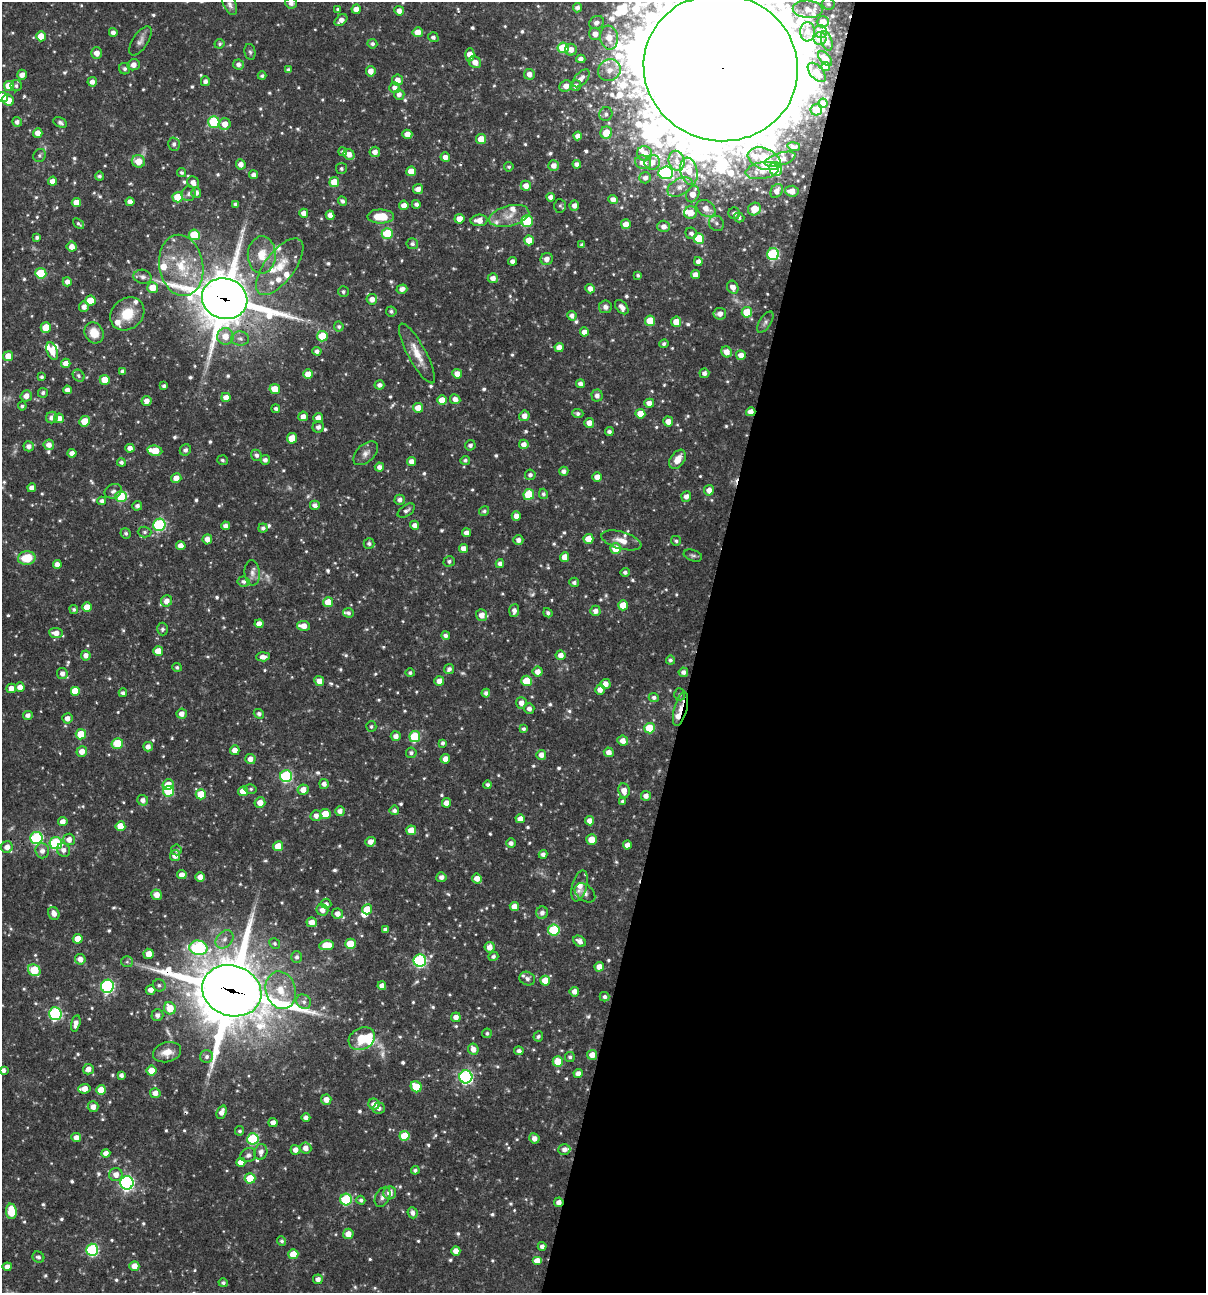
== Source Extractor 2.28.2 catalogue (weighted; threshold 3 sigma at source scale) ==
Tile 12 of 4 x 4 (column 4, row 3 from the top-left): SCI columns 3860-5063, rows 1293-2583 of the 5187 x 5168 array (HDU 1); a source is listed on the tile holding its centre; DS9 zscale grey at full resolution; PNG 1208 x 1295 px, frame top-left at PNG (2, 2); each listed source drawn as its Kron ellipse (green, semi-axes under 4 px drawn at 4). Shown black and unused: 42% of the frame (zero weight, under 3 of 4 exposures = <1% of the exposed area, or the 3 px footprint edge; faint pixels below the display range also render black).
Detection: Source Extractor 2.28.2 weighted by HDU 2 'WHT'; one run over the whole footprint, this tile lists its part. Background 0.0667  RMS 0.0035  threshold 0.0157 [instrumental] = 3 sigma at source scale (4.5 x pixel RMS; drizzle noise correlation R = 1.50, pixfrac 1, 0.05/0.05 arcsec/px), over >= 5 px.
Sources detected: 776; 7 too faint to see at this stretch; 1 inside a brighter object's white glare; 2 cosmic-ray / hot-pixel residue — neither listed nor drawn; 29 inside a brighter listed object's ellipse — not listed separately; of the other 737, all 500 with FLUX_AUTO >= 0.717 (the completeness limit of this list) listed and drawn (237 fainter detections not listed), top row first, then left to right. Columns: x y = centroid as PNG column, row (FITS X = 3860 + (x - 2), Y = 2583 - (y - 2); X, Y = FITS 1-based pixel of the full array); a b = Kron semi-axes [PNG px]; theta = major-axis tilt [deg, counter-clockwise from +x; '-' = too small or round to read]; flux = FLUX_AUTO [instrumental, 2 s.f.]
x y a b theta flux
291 3 6 5 - 1.6
230 4 11 6 -66 1.5
828 4 6 6 - 0.81
577 8 5 4 - 1.5
338 9 4 4 - 0.74
356 9 4 4 - 2.8
808 9 15 8 -3 2.5
399 11 5 4 - 2.4
341 20 7 4 40 2.1
823 22 6 5 - 2.6
597 23 8 6 29 1.6
113 32 4 4 - 1.4
418 32 5 5 - 3.6
808 32 10 7 -89 2.2
821 32 7 6 - 3
595 34 6 6 - 2.5
41 36 5 5 - 4.1
433 37 5 5 - 1.1
609 38 12 9 -81 5.1
820 39 6 6 - 2.9
140 41 17 7 57 1.9
827 41 10 5 -73 2.2
219 44 5 4 - 0.72
372 44 5 4 - 0.88
563 48 5 5 - 14
571 50 6 6 - 2.6
250 52 8 5 -79 0.84
97 53 5 5 - 2.8
470 55 6 4 89 3.6
581 59 5 4 - 1.6
825 59 9 5 -46 2.2
475 62 6 5 - 2.8
238 64 5 5 - 1.5
134 65 6 5 - 2.5
826 66 4 4 - 1.7
721 68 77 73 -14 16000
125 69 5 5 - 0.95
288 70 4 3 - 0.78
609 70 12 10 33 3.6
371 71 5 4 - 2.9
817 72 11 6 -49 2.5
529 74 5 5 - 2.4
22 75 5 5 - 2.2
262 76 4 4 - 0.83
581 78 11 6 48 1.8
398 80 5 5 - 2.5
205 81 5 4 - 1.4
92 82 5 5 - 1.8
9 86 5 5 - 7.7
16 86 6 5 - 0.86
566 86 6 5 - 2.5
576 86 5 5 - 1.8
395 88 5 5 - 1.8
399 94 5 5 - 1.5
3 97 5 5 - 4.8
8 100 6 5 - 4.8
823 103 5 4 - 2.1
816 110 6 5 - 4.1
606 114 7 6 - 1.2
17 122 5 4 - 1.4
214 122 6 5 - 19
60 123 7 4 -28 1.2
225 124 6 6 - 3.7
38 133 4 4 - 3
606 133 6 6 - 5.7
407 134 5 4 - 2.9
578 136 4 4 - 2.4
481 139 5 5 - 6.1
174 144 6 6 - 1.2
794 146 6 4 -9 0.95
343 152 4 4 - 0.99
375 152 5 5 - 2.3
645 153 7 7 - 4
349 154 6 5 - 2.7
40 155 7 6 - 0.82
445 157 5 4 - 2.3
764 159 17 10 -20 9.2
780 159 16 6 17 4.1
138 161 7 6 - 5.2
677 161 10 8 -76 2.3
643 162 8 6 -18 3.4
652 162 8 7 - 3.4
241 164 5 5 - 2.3
577 164 4 4 - 1.5
554 165 5 5 - 2.4
509 167 4 4 - 0.72
341 169 5 5 - 0.73
776 169 7 6 - 10
762 170 17 8 10 4.4
411 171 5 5 - 4.2
689 171 14 8 -78 5.3
182 172 5 4 - 0.74
666 173 7 6 - 39
253 175 4 4 - 1.6
99 176 4 4 - 0.85
645 178 6 5 - 1.6
52 181 4 4 - 2.3
193 182 6 5 - 2.2
334 182 5 5 - 6.8
526 186 5 5 - 3
680 187 13 8 28 2.9
418 189 5 5 - 2.3
777 191 7 5 56 2.7
792 191 7 5 -5 3.6
196 192 5 5 - 1.7
189 194 7 7 - 1.1
693 194 8 6 65 3.7
178 197 5 5 - 10
551 197 4 4 - 2
613 199 4 4 - 2.3
342 201 5 4 - 1.1
76 202 5 4 - 4.1
130 202 4 4 - 2.3
236 204 4 4 - 1.3
416 204 4 4 - 1.3
404 205 5 4 - 2.7
574 205 5 5 - 2
560 206 7 6 - 0.74
706 208 10 7 -36 3.8
754 209 7 6 - 6.4
304 213 4 4 - 2.3
691 213 6 6 - 4.2
734 213 6 5 - 1.4
330 215 4 4 - 2.2
381 216 13 7 0 8.3
509 216 20 10 14 4.7
739 218 5 4 - 0.98
459 219 5 4 - 3.5
479 220 8 5 2 3.2
527 221 6 5 - 18
716 223 8 7 - 1.5
78 224 6 4 -41 0.72
626 224 5 5 - 3.4
664 226 6 5 - 2.2
387 233 5 5 - 12
691 233 6 5 - 1.3
194 235 5 5 - 14
37 237 3 3 - 0.87
699 238 5 5 - 13
529 240 5 5 - 5.8
412 244 6 5 - 1
582 245 4 3 - 0.97
72 247 5 5 - 2.4
773 254 6 6 - 33
262 255 19 14 87 7.2
547 259 6 6 - 2.4
513 261 4 4 - 1.8
698 261 4 4 - 1.7
181 265 31 22 -80 17
280 267 34 15 53 11
41 273 5 5 - 14
638 275 3 3 - 0.76
695 275 4 4 - 2.3
143 277 9 7 -12 1.5
493 278 5 5 - 2.3
67 282 4 4 - 1.9
733 287 6 5 - 2.5
153 288 5 5 - 5.8
402 289 5 4 - 1.9
590 289 5 4 - 2.3
343 292 5 5 - 0.86
225 299 23 20 -18 1700
372 299 5 5 - 2.6
90 301 5 5 - 7.4
84 307 5 5 - 2
605 307 6 6 - 1.6
622 307 8 5 -48 2.1
391 311 5 5 - 0.87
747 312 5 5 - 10
127 314 18 15 42 9.2
720 314 6 6 - 2.6
572 316 5 4 - 1.5
650 321 5 5 - 9.3
676 322 5 5 - 4.5
765 322 12 6 57 1.2
339 326 5 5 - 0.92
46 328 5 5 - 7.6
584 332 4 4 - 2.2
94 333 11 9 -62 5.8
225 336 8 8 - 4.5
322 336 5 5 - 9.7
240 339 9 7 -3 1.5
664 344 4 4 - 0.84
559 347 4 4 - 2.8
52 351 9 5 -68 3.7
317 351 4 4 - 1.4
727 352 6 5 - 3.1
417 353 33 9 -61 6
741 355 5 5 - 2.8
8 356 5 5 - 4.5
66 363 4 4 - 2.8
123 371 4 4 - 1.2
704 373 5 5 - 1.5
308 374 5 5 - 4.2
457 374 5 4 - 3.1
79 376 6 5 - 0.88
42 377 4 4 - 0.78
105 380 5 5 - 6.7
580 384 4 4 - 1.7
379 385 5 4 - 1.5
164 386 4 3 - 0.92
275 389 5 5 - 5.3
67 390 4 4 - 1.8
43 393 5 4 - 0.98
26 396 6 5 - 2.5
597 396 6 5 - 1.6
226 397 4 4 - 2.6
455 399 5 5 - 2.3
442 400 5 4 - 4.4
147 401 5 5 - 2.6
649 403 5 4 - 2.8
22 406 4 4 - 0.81
418 408 5 5 - 4.1
276 409 4 4 - 1.1
751 412 5 4 - 2.8
578 413 5 4 - 1
640 414 5 5 - 4.4
303 416 5 4 - 2.3
524 416 5 5 - 2.3
52 417 6 5 - 1.6
59 418 5 4 - 2.4
318 418 5 4 - 2.5
84 421 5 5 - 6.6
668 421 5 5 - 3
589 423 5 4 - 3
318 427 6 5 - 1.4
609 432 4 4 - 1
292 438 5 5 - 6.5
524 444 5 5 - 2.3
49 445 5 5 - 2.3
470 445 5 5 - 1.1
29 446 5 5 - 1.7
130 448 4 4 - 2.2
185 450 6 5 - 1.3
155 451 7 5 -10 8.8
72 453 4 4 - 2.2
366 453 15 8 43 2.2
256 455 5 5 - 1.3
678 459 11 7 55 3.5
222 460 5 5 - 0.77
265 460 5 4 - 1.4
465 460 5 4 - 0.91
121 462 4 4 - 0.95
412 462 4 4 - 2.3
379 467 4 4 - 1.9
564 471 5 4 - 1.3
530 475 5 5 - 1.2
597 477 4 4 - 3.1
176 478 5 5 - 3.1
32 488 4 4 - 2.2
709 490 5 5 - 2.6
113 491 9 7 24 1.4
529 494 5 5 - 14
543 494 5 4 - 0.89
121 496 6 5 - 17
686 496 5 5 - 1.8
400 500 5 5 - 1.5
102 501 4 4 - 1.4
315 505 5 4 - 1.5
137 506 5 4 - 1.3
406 511 10 5 33 1.2
484 511 5 4 - 0.82
516 516 5 4 - 2.4
159 525 6 6 - 38
415 525 4 4 - 1.9
225 526 4 4 - 1.8
263 528 4 4 - 1.1
145 532 7 5 -1 0.77
126 533 5 5 - 0.87
466 533 4 4 - 2.1
207 539 5 5 - 2.4
588 539 5 5 - 5.6
518 540 5 5 - 1.6
621 540 20 8 -16 4
676 541 5 5 - 0.73
369 543 5 5 - 1.1
181 546 5 4 - 3
464 548 4 4 - 2.3
615 548 5 5 - 6.5
693 555 9 5 -19 0.92
565 557 5 4 - 3.7
27 558 9 6 8 9.5
449 561 6 5 - 0.95
500 563 4 4 - 1.6
57 564 4 4 - 2
625 572 4 4 - 1
252 573 12 7 -85 1.9
243 582 6 5 - 1
574 582 5 4 - 1.1
167 601 6 5 - 2.7
328 602 5 5 - 6.5
623 605 5 5 - 5.6
87 607 5 4 - 4.5
74 609 4 4 - 0.79
514 610 6 5 - 1.8
595 611 5 5 - 1.9
348 613 5 5 - 1
548 613 5 4 - 0.99
482 615 6 5 - 2.8
259 624 4 4 - 2.3
303 626 6 5 - 3.8
162 629 6 5 - 0.88
56 633 7 5 -6 2.8
446 636 4 4 - 1.3
158 651 5 4 - 4.4
86 655 5 5 - 1.8
561 655 5 5 - 2.5
263 657 7 4 3 2
670 660 4 4 - 0.88
177 667 5 4 - 0.79
449 669 5 5 - 1.2
538 672 5 5 - 2.8
683 672 4 4 - 1.4
410 673 4 4 - 0.72
62 674 6 5 - 1.8
319 681 5 4 - 2.7
439 681 5 4 - 3
527 681 5 5 - 8.9
605 684 5 5 - 2.5
20 687 4 4 - 2.6
11 688 5 5 - 2.6
600 690 5 5 - 2.3
75 691 5 5 - 6.4
123 693 4 4 - 1
486 693 4 4 - 1.3
680 694 6 5 - 0.79
654 697 5 4 - 1.1
521 703 5 5 - 2.3
529 709 5 5 - 1.5
681 709 17 6 76 4.2
182 714 5 5 - 2.2
259 714 5 5 - 1.1
28 715 5 4 - 1.5
67 718 5 5 - 2.3
371 726 5 5 - 0.74
650 728 5 5 - 10
523 729 4 3 - 0.78
81 734 5 5 - 8.6
396 736 5 4 - 1.9
415 736 5 5 - 20
623 741 5 5 - 2.5
117 743 6 5 - 11
443 743 4 3 - 0.95
148 747 5 5 - 2
235 750 5 4 - 3
82 751 5 5 - 3.2
609 752 5 5 - 2.3
411 753 5 5 - 0.92
541 755 5 5 - 2.5
250 759 5 5 - 2.5
445 759 5 4 - 2.6
286 776 6 6 - 36
324 784 5 5 - 1.8
168 785 5 5 - 4.3
488 785 4 4 - 1
251 789 6 5 - 0.75
303 790 5 5 - 3
169 791 5 5 - 15
243 791 5 5 - 4.7
624 791 7 5 -80 2.9
201 794 5 5 - 6.9
646 796 5 5 - 2.1
143 800 5 5 - 2
623 801 4 4 - 0.89
260 803 5 5 - 3.4
446 803 4 4 - 2.6
394 810 5 5 - 1.2
340 811 5 5 - 2
325 814 5 5 - 7.3
316 816 5 5 - 1.7
520 819 4 4 - 2.8
590 821 4 4 - 2.6
63 822 5 4 - 2.3
120 826 5 5 - 6.8
411 830 5 5 - 4.9
36 838 6 6 - 40
69 839 6 6 - 2.4
591 839 5 5 - 5.6
370 842 5 4 - 2.5
56 843 6 6 - 34
511 843 5 4 - 1.4
627 845 4 4 - 2.3
278 846 5 5 - 6.5
7 847 6 5 - 2.7
63 850 7 6 - 1.6
176 850 5 5 - 0.86
42 851 7 7 - 2.1
543 854 4 4 - 1.4
175 856 5 5 - 2.5
182 875 5 4 - 2.6
200 877 5 4 - 2.8
441 877 5 5 - 1.7
477 878 5 5 - 2.8
580 886 16 7 75 4.6
585 893 12 8 -40 1.6
157 895 5 5 - 2.9
326 904 5 5 - 1
514 906 4 4 - 3.5
367 909 5 5 - 6.4
322 910 6 5 - 2.4
54 913 7 5 -65 2.3
542 913 6 6 - 1.7
337 914 5 5 - 2.4
312 922 5 5 - 3.3
385 929 4 3 - 0.99
554 930 5 5 - 18
78 939 5 5 - 6.2
224 939 10 7 45 2.1
580 941 7 5 -33 2
275 944 5 5 - 0.76
350 944 5 5 - 9.6
326 945 7 5 8 7.5
490 947 5 5 - 2.7
198 948 9 7 -12 43
149 954 5 5 - 3.4
493 956 5 4 - 0.96
297 957 6 5 - 1.1
80 959 5 5 - 2.3
420 961 6 6 - 47
127 962 6 5 - 0.72
599 967 5 4 - 3.3
34 970 6 5 - 14
527 978 8 6 -25 1.1
545 981 5 5 - 5.7
159 985 6 6 - 0.99
107 986 6 6 - 53
382 986 4 4 - 2.1
151 990 5 4 - 2.3
281 990 19 15 -75 8.3
232 991 30 25 -19 3000
574 992 5 4 - 2.5
605 997 5 5 - 1
304 1002 8 7 - 1.5
170 1008 6 5 - 7.8
55 1013 6 6 - 39
157 1015 6 6 - 1.6
456 1017 5 5 - 2.3
76 1023 8 4 77 2
487 1033 5 4 - 0.8
538 1036 5 4 - 0.77
362 1039 14 11 27 8.7
473 1049 6 5 - 2.5
519 1051 5 4 - 1.2
167 1052 14 9 14 4.2
592 1055 5 5 - 3.2
207 1057 6 6 - 1.3
570 1057 5 5 - 0.93
558 1062 5 5 - 8.4
88 1069 5 5 - 2.3
3 1070 4 4 - 1.5
152 1071 5 5 - 7.4
578 1074 4 4 - 2.3
121 1075 4 4 - 1.3
466 1077 6 6 - 61
416 1087 6 5 - 10
84 1089 6 4 5 3.7
101 1090 5 5 - 7.6
155 1093 5 5 - 2.3
326 1100 5 5 - 2.8
374 1104 5 5 - 2.4
93 1107 5 5 - 2.4
379 1108 6 5 - 1.3
222 1112 7 5 68 2.3
306 1118 4 4 - 1.6
273 1123 4 4 - 2.2
240 1131 5 4 - 0.74
405 1136 5 5 - 11
76 1138 5 4 - 2.4
534 1138 5 5 - 2.3
253 1139 5 5 - 29
306 1148 5 5 - 2.5
564 1149 6 5 - 1.7
295 1150 5 5 - 2.3
261 1152 8 6 77 1.9
106 1153 4 4 - 2.2
248 1155 8 7 - 1.1
241 1162 4 4 - 3.2
415 1170 4 4 - 0.99
116 1174 6 6 - 2.7
250 1178 5 5 - 11
127 1183 7 6 - 79
390 1193 6 6 - 2.5
383 1197 11 7 62 1.7
346 1200 6 5 - 24
361 1200 4 4 - 1
559 1202 5 4 - 2.2
11 1211 8 5 -85 12
413 1213 6 5 - 1.6
348 1234 5 5 - 3.5
282 1241 5 4 - 0.86
542 1246 4 4 - 1.3
92 1250 6 6 - 39
456 1251 4 4 - 2.7
293 1254 5 5 - 6.3
38 1257 6 5 - 1.1
537 1261 5 4 - 3
134 1266 5 5 - 3.7
7 1267 4 4 - 2.2
318 1279 5 4 - 1.9
223 1283 5 4 - 0.84
Overlapping masked pixels (flux is a lower limit): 6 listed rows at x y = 721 68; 225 299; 751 412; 681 709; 232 991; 559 1202
Isophote crosses this tile's border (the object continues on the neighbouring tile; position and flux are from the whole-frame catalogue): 4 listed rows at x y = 291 3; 721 68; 3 97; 3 1070